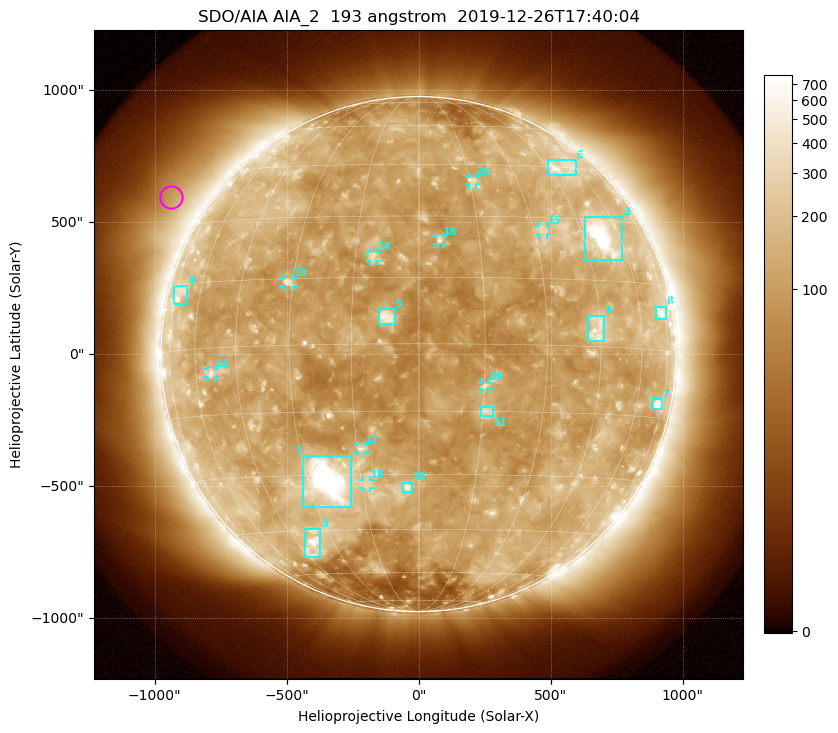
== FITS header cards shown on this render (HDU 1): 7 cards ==
TELESCOP= 'SDO/AIA'
INSTRUME= 'AIA_2'
WAVELNTH=                  193
WAVEUNIT= 'angstrom'
DATE-OBS= '2019-12-26T17:40:04.85'
CTYPE1  = 'HPLN-TAN'
CTYPE2  = 'HPLT-TAN'

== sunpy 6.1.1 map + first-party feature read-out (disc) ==
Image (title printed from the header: SDO/AIA AIA_2  193 angstrom  2019-12-26T17:40:04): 1024 x 1024 px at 2.4 arcsec/px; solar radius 976 arcsec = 407 px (full disc in frame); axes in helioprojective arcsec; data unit not stated in the header (colour bar unlabelled)
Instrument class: DISC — disc imager (sunpy class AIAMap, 193 A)
Bright regions (active regions / flare kernels): reference = the median radial profile (limb darkening/brightening removed); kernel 9 px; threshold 5 sigma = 171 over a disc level ~117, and >= 1.15x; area >= 12 px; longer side >= 10 px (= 24 arcsec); searched inside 0.97 R_sun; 24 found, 20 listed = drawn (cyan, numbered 1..; 9 of them under ~33 arcsec drawn as corner ticks so the feature stays visible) (cap 20 boxes per figure: the strongest are kept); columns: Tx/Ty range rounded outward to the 5 arcsec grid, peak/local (2 s.f.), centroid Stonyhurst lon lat
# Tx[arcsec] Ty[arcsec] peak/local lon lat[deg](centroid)
1 -440..-255 -580..-385 20 -24 -31
2 625..770 355..520 9.2 +52 +25
3 -430..-370 -770..-660 6 -38 -49
4 640..705 45..150 4.3 +44 +4
5 -150..-90 110..170 6.6 -7 +6
6 490..595 680..735 4.9 +52 +45
7 885..925 -210..-170 6.6 +71 -12
8 900..935 135..180 3.9 +72 +9
9 -930..-875 190..260 3.2 -71 +13
10 -60..-25 -525..-485 5.4 -3 -33
11 235..280 -235..-200 4 +16 -15
12 -800..-770 -90..-55 3.8 -54 -6
13 -510..-475 260..290 4.3 -31 +14
14 -185..-155 350..390 3.9 -11 +20
15 455..485 450..485 2.9 +33 +27
16 70..90 415..445 4.7 +5 +24
17 -230..-200 -370..-345 4 -14 -24
18 -210..-180 -510..-475 3.2 -14 -32
19 240..270 -135..-105 4.7 +15 -9
20 190..215 640..670 3.2 +16 +40
Off-limb structures (1.02-1.3 R_sun): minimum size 162 px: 6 found; the strongest spans PA ~35..75 deg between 1.06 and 1.3 R_sun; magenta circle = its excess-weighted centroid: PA ~60 deg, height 1.14 R_sun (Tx ~-935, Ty ~595 arcsec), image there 2.2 x the reference